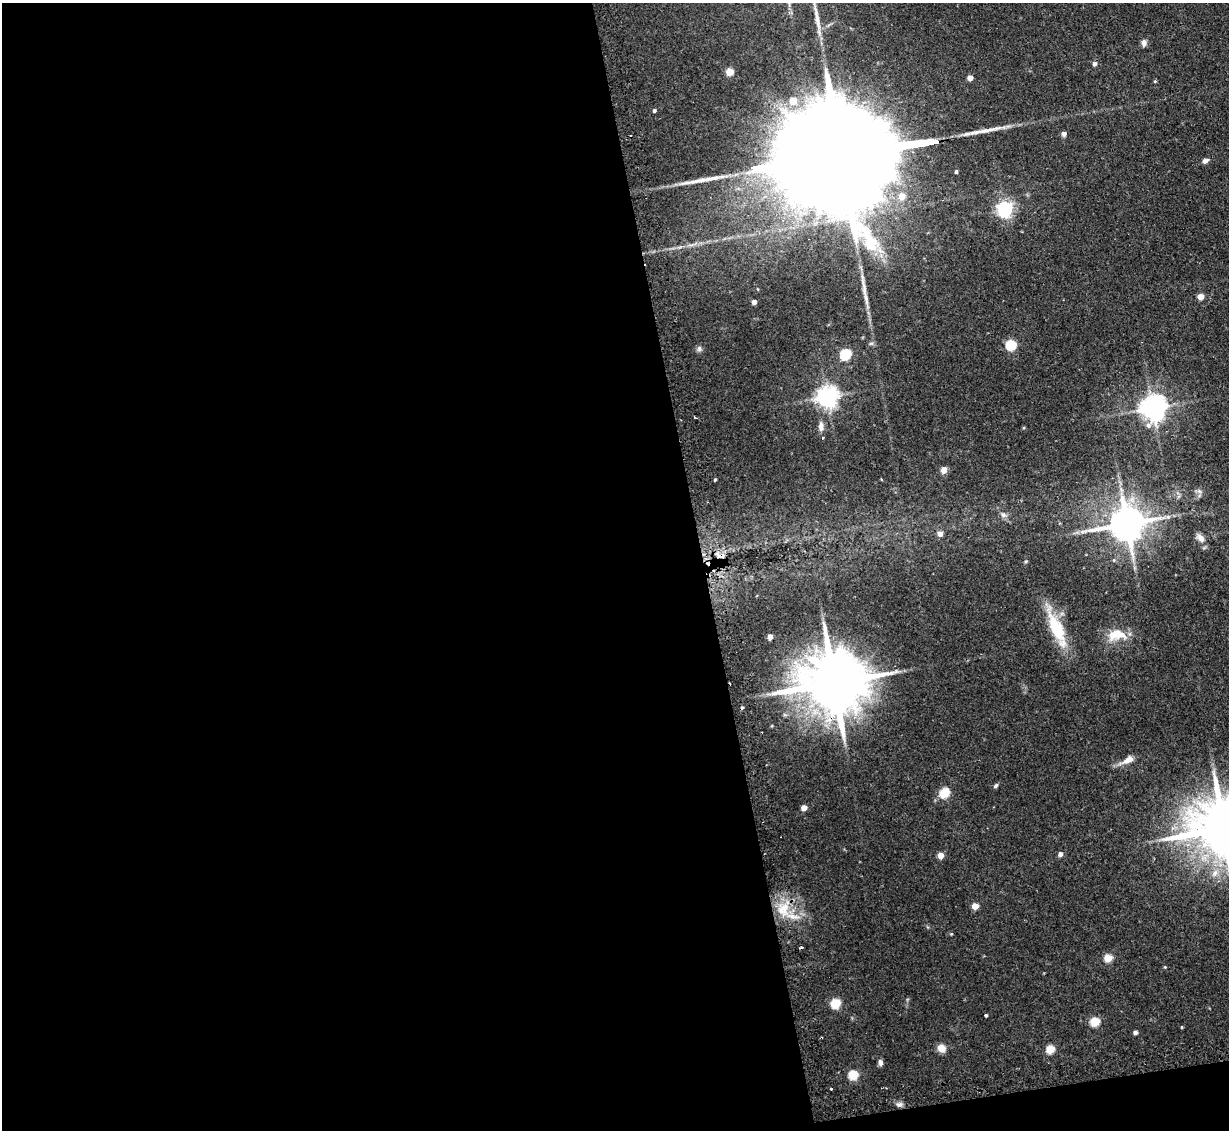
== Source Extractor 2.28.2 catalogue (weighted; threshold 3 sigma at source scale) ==
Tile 13 of 4 x 4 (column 1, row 4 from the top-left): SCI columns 33-1259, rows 159-1286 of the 4972 x 4943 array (HDU 1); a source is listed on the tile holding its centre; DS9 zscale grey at full resolution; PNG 1231 x 1132 px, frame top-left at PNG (2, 3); no overlay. Shown black and unused: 58% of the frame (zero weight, under 2 of 3 exposures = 4% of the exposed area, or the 3 px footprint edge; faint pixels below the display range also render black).
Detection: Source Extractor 2.28.2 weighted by HDU 2 'WHT'; one run over the whole footprint, this tile lists its part. Background 0.137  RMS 0.0072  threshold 0.0322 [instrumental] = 3 sigma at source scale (4.5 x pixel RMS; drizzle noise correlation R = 1.50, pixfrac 1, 0.05/0.05 arcsec/px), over >= 5 px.
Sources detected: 65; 1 inside a brighter object's white glare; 4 cosmic-ray / hot-pixel residue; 2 long thin detections or spike segments (spike, bleed or trail) — not listed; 1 inside a brighter listed object's ellipse — not listed separately; the other 57 listed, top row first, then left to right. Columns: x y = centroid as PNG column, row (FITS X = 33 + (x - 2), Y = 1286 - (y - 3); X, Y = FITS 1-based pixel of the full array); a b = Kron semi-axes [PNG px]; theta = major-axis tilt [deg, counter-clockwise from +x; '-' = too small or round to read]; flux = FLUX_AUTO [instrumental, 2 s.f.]
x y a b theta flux
1144 43 8 6 -81 3
1094 64 5 4 - 2.6
729 72 5 5 - 19
970 78 4 4 - 6.1
793 101 5 5 - 14
654 110 4 4 - 1.5
1064 134 6 5 - 2.1
843 155 118 22 8 52000
1205 161 5 4 - 4.6
956 172 4 3 - 1.2
902 196 6 6 - 10
1005 209 6 6 - 230
1200 297 4 4 - 8.5
754 302 4 4 - 3.9
871 343 6 4 1 1.2
1011 345 5 5 - 54
699 348 8 6 89 1.9
845 354 6 5 - 63
827 397 7 7 - 490
1153 408 8 7 - 790
695 417 4 2 - 0.76
821 426 16 7 -88 4.2
944 470 5 5 - 9.6
715 480 3 2 - 0.78
1199 491 7 5 -44 1.8
1003 515 9 7 -38 2.9
1168 517 7 4 -18 1.5
1127 524 11 10 - 1900
940 534 5 5 - 4.3
1200 538 12 8 -46 4.5
721 555 12 6 -16 4.4
1057 629 40 13 -66 36
1117 635 26 14 4 15
770 637 5 4 - 4.9
834 682 23 15 7 6300
1128 760 18 8 30 6
996 786 6 4 50 1.4
944 793 6 5 - 40
804 808 4 4 - 7.7
1223 828 22 15 6 5600
1060 854 5 5 - 2.7
940 855 4 4 - 8.4
975 906 5 4 - 12
784 908 24 11 82 15
951 934 4 3 - 0.66
1108 958 5 5 - 21
835 1003 5 5 - 43
986 1015 3 3 - 1
1095 1022 5 5 - 38
1182 1027 5 3 - 0.58
1135 1032 4 4 - 2.4
941 1048 9 8 - 6
1050 1049 5 5 - 27
880 1062 8 5 -82 2.3
853 1075 5 5 - 40
831 1088 3 3 - 1.3
899 1104 10 5 0 2.2
Overlapping masked pixels (flux is a lower limit): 3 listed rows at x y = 843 155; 721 555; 834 682
Isophote crosses this tile's border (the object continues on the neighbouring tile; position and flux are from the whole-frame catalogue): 2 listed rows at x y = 843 155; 1223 828